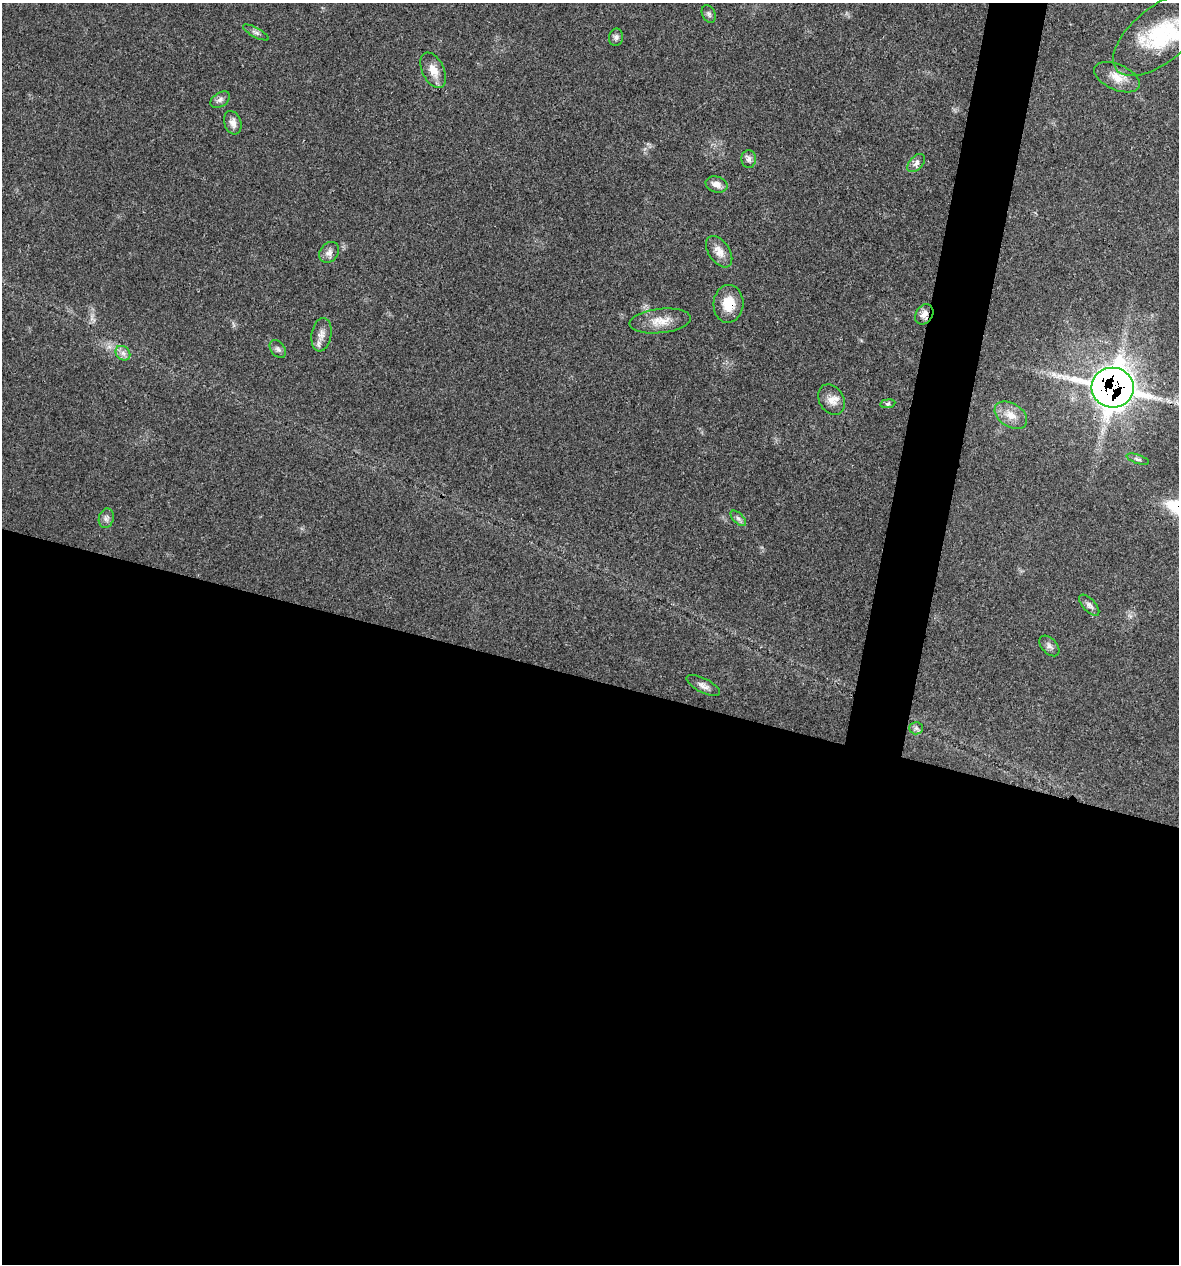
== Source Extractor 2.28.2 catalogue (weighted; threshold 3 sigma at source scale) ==
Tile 14 of 4 x 4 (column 2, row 4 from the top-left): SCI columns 1298-2474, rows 1-1262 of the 5072 x 5054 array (HDU 1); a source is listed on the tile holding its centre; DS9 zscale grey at full resolution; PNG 1181 x 1266 px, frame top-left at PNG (2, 3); each listed source drawn as its Kron ellipse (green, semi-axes under 4 px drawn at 4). Shown black and unused: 49% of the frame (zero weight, under 3 of 4 exposures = <1% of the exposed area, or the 3 px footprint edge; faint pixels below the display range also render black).
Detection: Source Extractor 2.28.2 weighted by HDU 2 'WHT'; one run over the whole footprint, this tile lists its part. Background 0.0841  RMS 0.006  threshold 0.0268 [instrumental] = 3 sigma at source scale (4.5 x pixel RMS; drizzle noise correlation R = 1.50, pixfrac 1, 0.05/0.05 arcsec/px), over >= 5 px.
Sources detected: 31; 1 inside a brighter listed object's ellipse — not listed separately; the other 30 listed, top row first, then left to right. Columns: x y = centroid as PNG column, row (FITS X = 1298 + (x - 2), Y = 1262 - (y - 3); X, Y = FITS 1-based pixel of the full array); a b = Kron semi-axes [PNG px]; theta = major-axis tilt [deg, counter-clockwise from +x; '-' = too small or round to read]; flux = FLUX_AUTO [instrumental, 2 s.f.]
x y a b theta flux
709 14 9 6 -63 1.7
256 33 14 4 -28 2
1160 34 56 27 39 50
616 37 9 7 79 1.8
433 70 19 11 -64 7.6
1117 77 24 12 -23 8.8
220 100 11 7 33 2.3
233 123 12 8 -71 4
749 159 9 7 -88 2.3
916 163 11 6 47 2.7
717 184 11 7 -16 3.7
329 252 11 9 51 3.4
719 252 17 10 -56 6.2
728 304 19 15 86 12
924 314 11 8 57 4.2
660 321 31 12 6 10
321 335 17 10 81 4.9
278 349 10 7 -51 2
123 353 8 6 -44 2.6
1113 388 21 20 - 790
831 400 16 12 -58 6
888 404 7 4 8 1.2
1011 415 18 11 -32 7.4
1138 459 12 4 -18 1.4
106 518 10 7 74 2.2
738 518 10 5 -44 1.8
1089 605 13 6 -47 2.4
1049 646 12 7 -46 2.6
703 686 18 7 -27 3.5
916 728 6 6 - 1.6
Overlapping masked pixels (flux is a lower limit): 3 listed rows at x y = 728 304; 924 314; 1113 388
Isophote crosses this tile's border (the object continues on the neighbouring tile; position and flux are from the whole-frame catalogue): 1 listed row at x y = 1160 34